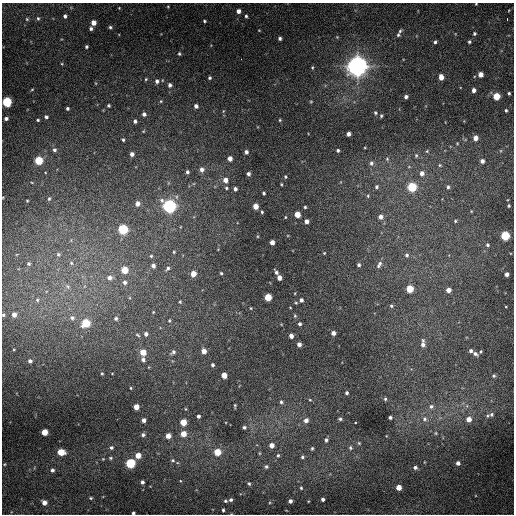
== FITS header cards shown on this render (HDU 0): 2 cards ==
NAXIS1  =                  512 / Axis length
NAXIS2  =                  512 / Axis length

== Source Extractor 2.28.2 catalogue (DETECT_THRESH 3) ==
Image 512 x 512 px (HDU 0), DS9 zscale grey, 1 PNG px = 1 image px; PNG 516 x 516 px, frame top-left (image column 1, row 512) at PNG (2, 3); no overlay
Background 535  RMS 23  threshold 69.1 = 3 sigma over >= 5 px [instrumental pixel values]
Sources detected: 209; all 209 listed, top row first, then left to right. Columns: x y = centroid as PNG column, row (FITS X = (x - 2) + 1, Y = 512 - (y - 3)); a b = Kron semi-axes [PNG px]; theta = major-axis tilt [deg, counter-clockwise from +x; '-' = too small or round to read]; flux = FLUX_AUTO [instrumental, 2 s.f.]
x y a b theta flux
476 4 3 2 - 1.2e+03
168 7 4 3 - 1.4e+03
119 8 4 3 - 1.2e+03
238 11 5 4 - 7.3e+03
65 16 4 4 - 3.5e+03
246 16 5 3 - 2.5e+03
38 18 5 4 - 2.3e+03
27 19 5 4 - 1.8e+03
507 19 3 2 - 2.9e+03
204 21 4 3 - 2.3e+03
93 23 4 4 - 1.3e+04
110 27 5 4 - 2.7e+03
91 29 4 4 - 3.5e+03
259 30 4 3 - 1.1e+03
400 31 7 4 53 2.7e+03
474 34 4 4 - 2.5e+03
398 35 4 4 - 2.5e+03
337 37 4 4 - 1.2e+03
280 38 4 3 - 3.2e+03
435 42 4 4 - 3.1e+03
469 42 5 4 - 2.6e+03
86 47 3 3 - 2.5e+03
179 54 4 4 - 2.3e+03
241 59 2 2 - 2.3e+03
62 64 4 3 - 1.3e+03
357 66 8 7 - 1.4e+06
312 67 5 4 - 1.8e+03
480 74 4 4 - 1.1e+04
441 77 5 4 - 1.5e+04
209 78 3 3 - 2.4e+03
146 79 4 4 - 1.7e+03
162 80 5 3 - 1.2e+03
157 81 5 5 - 5.0e+03
170 85 5 5 - 4.9e+03
32 89 5 3 - 1.5e+03
474 90 4 4 - 6.7e+03
509 93 3 3 - 2.3e+03
496 96 5 5 - 3.9e+04
406 97 4 4 - 4.5e+03
161 101 5 4 - 1.8e+03
311 101 5 3 - 1.5e+03
7 102 5 5 - 1.1e+05
108 105 3 3 - 2.1e+03
196 106 4 4 - 5.3e+03
67 108 3 3 - 2.6e+03
506 110 3 3 - 2.3e+03
375 113 5 4 - 2.3e+03
144 114 5 4 - 4.7e+03
381 116 4 3 - 2.1e+03
46 117 5 4 - 3.6e+03
6 118 4 4 - 4.4e+03
38 120 3 3 - 2.0e+03
280 120 4 4 - 1.6e+03
135 121 4 4 - 3.9e+03
348 134 4 4 - 7.2e+03
476 138 4 4 - 1.2e+04
123 140 3 3 - 2.1e+03
54 150 5 5 - 3.7e+03
338 150 3 3 - 2.8e+03
427 151 4 3 - 1.4e+03
246 152 4 4 - 4.3e+03
132 154 4 4 - 6.2e+03
416 155 5 4 - 2.0e+03
230 158 4 4 - 8.5e+03
387 159 5 4 - 2.1e+03
39 161 5 5 - 6.3e+04
482 161 4 4 - 6.1e+03
371 163 7 6 - 4.1e+03
440 165 4 4 - 1.6e+03
202 169 6 5 - 6.5e+03
187 172 4 4 - 3.3e+03
422 173 5 5 - 7.7e+03
248 174 4 3 - 4.3e+03
285 177 3 3 - 1.8e+03
225 180 5 5 - 1.1e+04
281 184 3 2 - 1.4e+03
377 187 5 4 - 3.1e+03
412 187 5 5 - 9.8e+04
448 187 4 4 - 2.8e+03
226 188 4 4 - 2.1e+03
235 189 4 3 - 4.8e+03
264 193 3 3 - 2.4e+03
368 196 5 4 - 1.8e+03
49 199 5 4 - 2.1e+03
27 201 3 2 - 1.3e+03
137 203 5 5 - 9.0e+03
169 206 6 6 - 4.2e+05
255 206 4 4 - 1.7e+04
509 206 3 2 - 1.6e+03
305 207 3 3 - 1.9e+03
262 212 3 3 - 1.7e+03
297 214 4 4 - 2.3e+04
285 217 4 3 - 1.2e+03
380 217 5 5 - 7.9e+03
306 221 4 4 - 6.9e+03
455 221 4 4 - 1.8e+03
123 229 5 5 - 1.3e+05
505 236 5 5 - 8.9e+04
272 242 4 4 - 1.0e+04
487 245 5 5 - 2.6e+03
174 252 5 4 - 2.1e+03
324 253 3 3 - 1.2e+03
58 254 6 5 - 3.3e+03
407 255 6 5 - 3.7e+03
151 256 5 5 - 2.4e+03
71 263 6 5 - 3.2e+03
29 264 5 5 - 3.0e+03
379 264 10 5 60 5.4e+03
359 265 4 4 - 2.9e+03
153 266 5 5 - 6.4e+03
168 268 8 5 51 4.1e+03
124 270 5 5 - 3.7e+04
276 272 5 3 - 4.3e+03
221 273 3 3 - 1.9e+03
193 274 5 4 - 1.8e+04
507 274 4 4 - 6.5e+03
110 278 7 7 - 8.7e+03
279 278 4 4 - 1.0e+04
125 282 6 6 - 5.7e+03
68 286 9 7 -51 6.7e+03
410 289 5 5 - 4.4e+04
448 290 4 4 - 1.1e+04
295 293 3 2 - 9.3e+02
268 297 5 4 - 4.4e+04
37 300 6 6 - 4.3e+03
301 300 5 5 - 4.5e+03
180 302 5 4 - 1.8e+03
391 306 5 4 - 2.5e+03
251 308 3 2 - 1.3e+03
153 312 4 4 - 1.3e+03
14 314 6 5 - 9.0e+03
3 315 5 4 - 2.3e+03
295 316 5 4 - 1.8e+03
72 318 7 6 - 5.8e+03
116 318 5 5 - 3.6e+03
169 321 5 4 - 1.9e+03
86 323 5 5 - 6.9e+04
300 324 3 3 - 2.9e+03
333 333 4 4 - 7.3e+03
146 334 5 5 - 5.4e+03
138 335 8 4 -28 2.5e+03
291 336 4 4 - 8.2e+03
299 344 4 4 - 7.6e+03
423 345 7 6 - 7.0e+03
204 351 5 4 - 1.2e+04
471 351 4 4 - 3.7e+03
143 352 5 5 - 2.5e+04
173 352 8 5 36 4.5e+03
475 354 8 5 -27 5.9e+03
143 359 6 5 - 4.9e+03
30 361 4 4 - 4.3e+03
212 365 4 3 - 3.2e+03
102 373 3 2 - 1.4e+03
224 375 4 4 - 1.9e+04
494 376 4 4 - 2.4e+03
131 388 3 3 - 1.4e+03
347 393 3 3 - 3.3e+03
385 399 5 4 - 2.5e+03
310 400 4 3 - 1.3e+03
281 402 5 5 - 2.9e+03
235 406 4 2 - 1.8e+03
431 406 6 6 - 4.7e+03
136 407 4 4 - 1.6e+04
491 414 7 6 - 4.1e+03
198 416 3 3 - 4.0e+03
390 417 3 3 - 3.8e+03
340 419 5 4 - 2.9e+03
424 419 7 7 - 5.8e+03
469 419 5 4 - 1.2e+04
144 420 4 4 - 6.8e+03
306 420 6 5 - 7.5e+03
183 422 5 4 - 3.1e+04
244 427 4 4 - 3.1e+03
44 432 5 4 - 2.6e+04
436 433 5 3 - 1.7e+03
183 434 4 4 - 2.0e+04
143 435 5 4 - 3.7e+03
168 436 4 4 - 1.2e+04
326 440 6 4 84 3.6e+03
359 443 5 4 - 1.9e+03
271 445 5 5 - 9.8e+03
111 447 5 5 - 3.5e+03
312 448 5 4 - 2.3e+03
350 448 5 4 - 2.9e+03
61 452 5 5 - 3.4e+04
217 452 5 5 - 3.3e+04
138 455 5 4 - 1.8e+04
278 455 6 5 - 3.0e+03
302 457 5 4 - 2.8e+03
110 458 6 4 -1 2.4e+03
173 460 5 4 - 2.1e+03
130 463 5 5 - 1.2e+05
458 463 4 4 - 5.2e+03
5 464 4 2 - 1.3e+03
266 467 5 5 - 3.3e+03
415 467 5 4 - 4.2e+03
52 470 5 4 - 3.8e+03
142 482 4 3 - 4.5e+03
249 484 5 4 - 2.4e+03
398 487 4 4 - 1.7e+04
301 488 4 3 - 1.8e+03
91 498 4 3 - 1.6e+03
323 499 4 3 - 4.1e+03
231 500 4 4 - 3.2e+03
225 501 4 3 - 2.1e+03
290 501 4 4 - 5.2e+03
44 502 4 4 - 9.5e+03
223 510 3 3 - 2.3e+03
133 513 3 3 - 3.1e+03
At the frame edge (FLAGS 8, measured only in part): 4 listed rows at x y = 476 4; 7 102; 3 315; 133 513